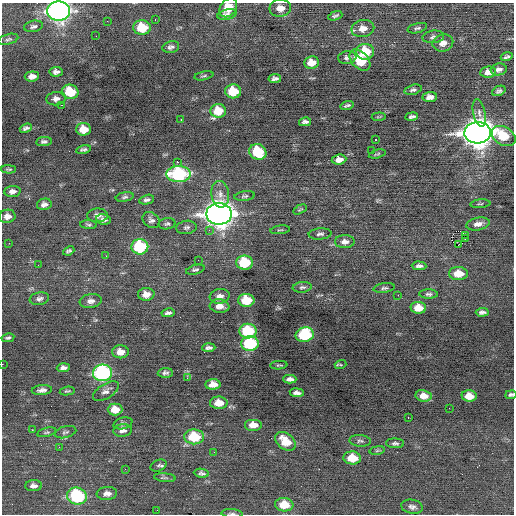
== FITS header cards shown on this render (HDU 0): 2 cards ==
NAXIS1  =                  512 / Axis length
NAXIS2  =                  512 / Axis length

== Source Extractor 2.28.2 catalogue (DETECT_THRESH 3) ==
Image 512 x 512 px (HDU 0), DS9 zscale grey, 1 PNG px = 1 image px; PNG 516 x 516 px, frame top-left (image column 1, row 512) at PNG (2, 3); each listed source drawn as its Kron ellipse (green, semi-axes under 4 px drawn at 4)
Background -0.0316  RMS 0.75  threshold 2.25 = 3 sigma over >= 5 px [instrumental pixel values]
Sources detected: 155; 2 with non-positive FLUX_AUTO (blend fragments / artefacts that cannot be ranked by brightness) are neither listed nor drawn; the other 153 listed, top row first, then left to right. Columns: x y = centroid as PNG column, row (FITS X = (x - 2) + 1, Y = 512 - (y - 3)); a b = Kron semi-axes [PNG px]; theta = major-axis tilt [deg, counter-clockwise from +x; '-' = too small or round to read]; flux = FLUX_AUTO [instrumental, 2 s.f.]
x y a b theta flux
228 8 10 7 53 940
280 8 11 8 2 410
59 11 11 9 0 26000
227 14 10 5 12 180
335 16 7 4 20 95
155 19 3 2 - 150
107 21 2 2 - 70
33 26 9 5 12 140
142 27 9 7 1 1400
363 28 11 8 11 460
417 28 10 5 14 120
96 36 2 2 - 150
433 37 11 6 6 160
8 39 10 5 15 120
443 43 10 8 15 380
171 47 8 5 12 160
365 52 9 8 - 1400
347 57 9 6 9 160
507 57 6 3 17 100
360 60 12 8 -46 1500
311 62 7 6 - 490
499 69 8 6 11 200
56 72 6 5 - 180
488 72 8 5 7 350
32 76 7 5 5 290
204 76 9 4 12 76
275 79 6 4 8 160
413 90 9 5 14 130
233 91 8 7 - 1300
499 91 7 5 24 120
70 92 8 7 - 1500
430 97 7 5 5 260
56 99 9 6 6 230
62 105 3 2 - 82
347 105 6 3 17 91
218 111 8 6 5 960
479 113 14 6 -78 230
412 116 6 3 9 110
379 117 7 3 7 53
181 120 2 2 - 220
305 122 6 4 14 150
26 128 6 4 20 140
83 129 7 6 - 690
478 133 13 10 4 65000
504 136 13 9 -31 1300
375 140 3 3 - 400
44 142 8 4 7 140
83 150 7 4 11 120
371 151 2 2 - 25
258 152 9 7 -30 2100
377 154 9 3 14 72
339 159 7 5 6 320
177 162 2 2 - 330
9 169 7 4 0 74
178 174 12 8 -1 5500
12 191 8 5 6 200
220 194 13 9 -81 400
245 196 10 5 9 110
125 197 9 4 10 110
147 200 8 4 13 140
44 204 7 5 13 210
480 204 10 3 5 66
300 209 7 3 29 59
219 214 13 11 0 50000
97 215 10 7 1 260
7 216 8 6 9 280
104 219 7 5 -9 170
151 220 9 7 -33 180
167 224 8 5 9 120
478 224 12 6 11 300
89 225 8 4 -3 91
186 227 10 6 7 150
209 230 3 3 - 100
280 230 10 2 7 54
320 234 11 5 5 150
465 235 2 2 - 740
465 238 3 2 - 25
345 242 10 6 1 270
9 243 2 2 - 55
458 245 3 2 - 9100
140 247 8 7 - 3400
69 251 6 3 22 110
106 256 2 2 - 37
198 260 2 2 - 94
244 263 8 7 - 2300
38 265 2 2 - 47
419 266 7 4 -1 160
195 270 10 4 15 120
458 273 9 6 -1 810
302 287 9 5 6 130
384 288 11 5 7 120
146 294 8 6 3 430
429 294 9 4 0 110
398 295 2 2 - 140
220 296 10 7 10 290
39 299 10 6 11 170
246 300 8 6 1 1400
91 301 11 7 8 250
220 306 10 6 -7 370
418 308 8 6 -4 640
482 312 6 4 4 140
168 313 6 4 10 150
248 331 8 7 - 2600
305 335 9 7 13 3600
8 338 6 3 11 90
250 343 9 7 -1 3500
209 348 7 3 2 140
120 352 8 6 0 430
2 364 2 2 - 330
279 365 8 3 5 71
341 365 6 3 17 59
63 368 6 4 3 180
102 373 9 8 - 8100
165 373 7 5 2 140
187 378 4 3 - 55
290 379 7 4 1 210
213 384 7 5 3 480
42 390 10 5 5 210
67 391 7 3 9 78
106 391 14 7 31 250
297 393 7 4 -7 190
511 395 5 4 - 97
423 396 8 5 -10 420
469 396 7 5 -4 600
219 403 9 6 -1 630
449 408 2 2 - 71
115 409 7 6 - 670
408 417 3 2 - 83
123 423 10 5 15 140
253 425 9 6 0 520
32 430 2 2 - 250
123 430 9 6 5 210
47 432 9 4 14 99
65 432 11 5 14 120
194 437 10 7 -3 1900
285 441 11 8 -38 1000
360 441 11 6 -4 130
395 443 9 5 -2 120
59 447 2 2 - 160
377 450 8 4 9 80
214 452 3 2 - 53
352 458 9 6 -5 1000
159 465 8 5 22 120
125 469 3 2 - 26
201 473 7 4 -6 130
165 478 11 4 -5 110
33 486 8 5 2 230
107 493 10 6 4 310
77 496 10 8 -15 4400
284 505 9 7 -5 1100
412 507 11 7 -11 200
157 510 2 2 - 35
232 513 10 3 -3 99
At the frame edge (FLAGS 8, measured only in part): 4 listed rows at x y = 59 11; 2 364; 511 395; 232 513
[2 non-positive-flux detections neither listed nor drawn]